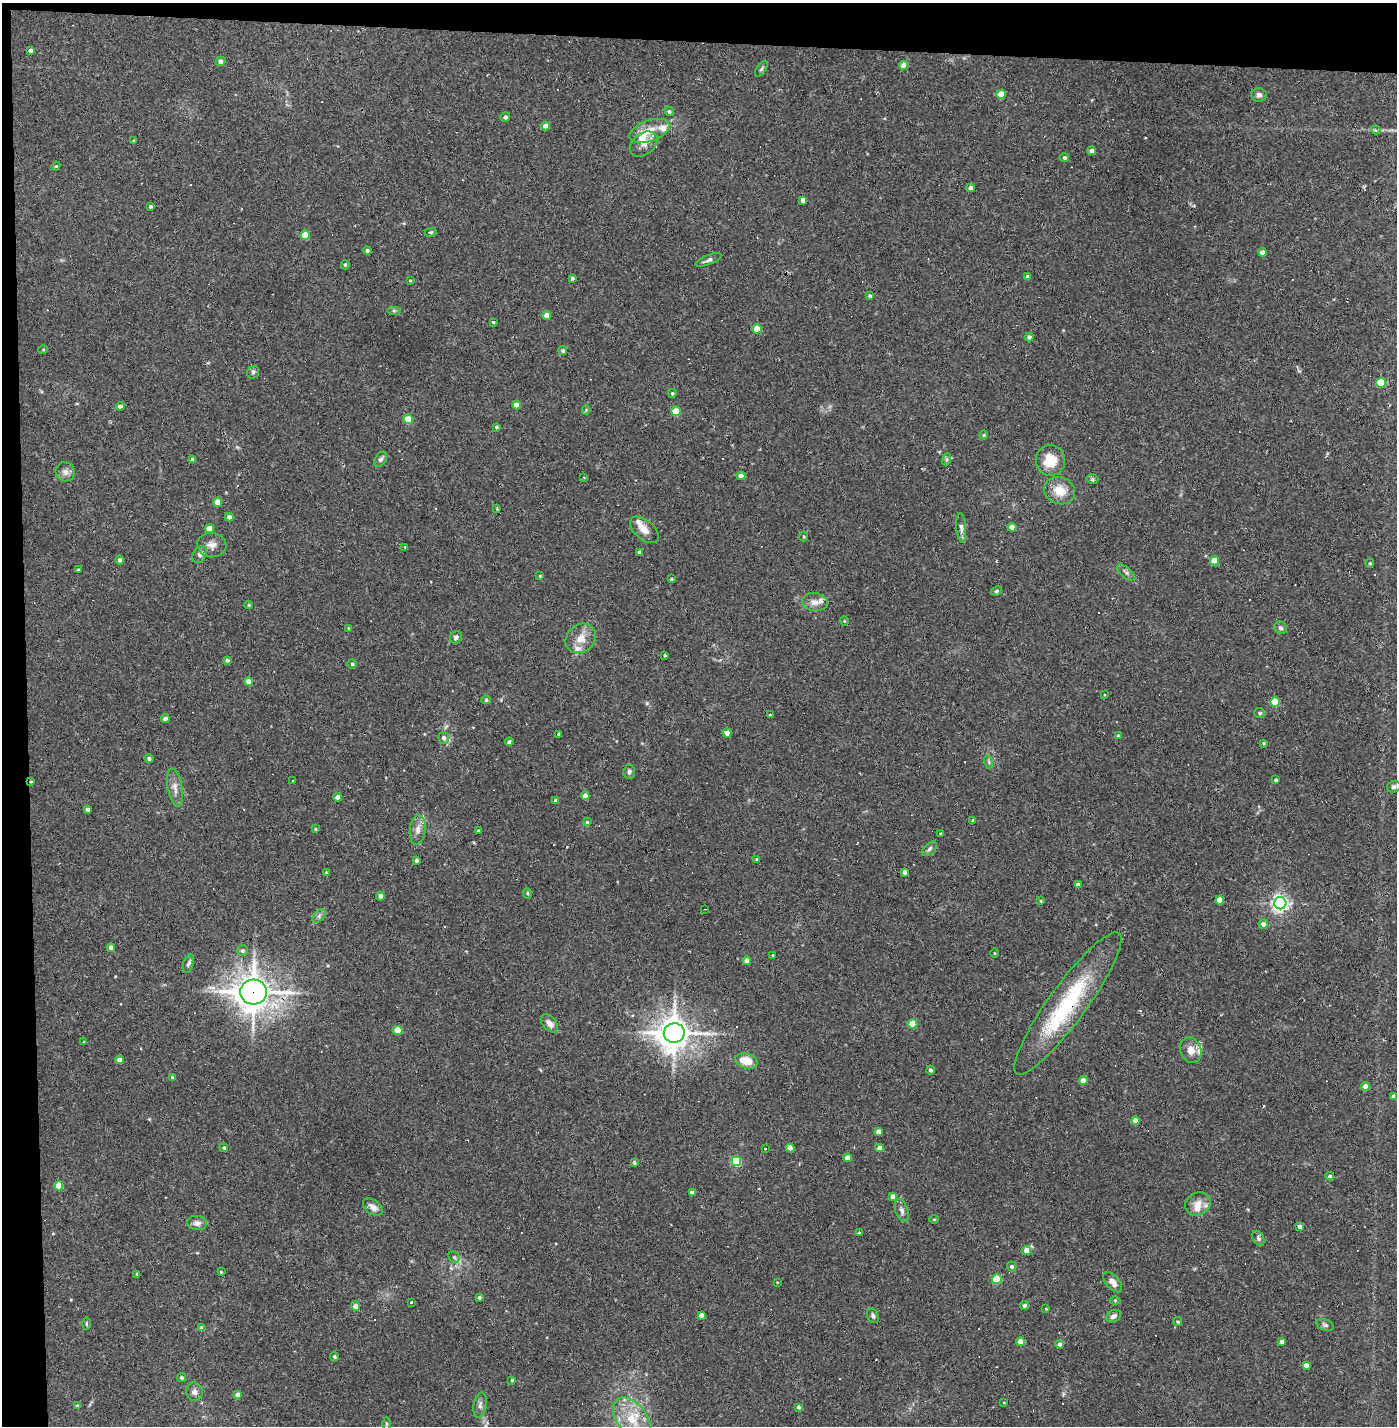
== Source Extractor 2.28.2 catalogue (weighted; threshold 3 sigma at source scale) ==
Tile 1 of 3 x 3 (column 1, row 1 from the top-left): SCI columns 57-1451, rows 2849-4272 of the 4297 x 4272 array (HDU 1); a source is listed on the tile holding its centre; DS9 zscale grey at full resolution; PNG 1399 x 1428 px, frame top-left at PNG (2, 3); each listed source drawn as its Kron ellipse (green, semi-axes under 4 px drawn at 4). Shown black and unused: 5% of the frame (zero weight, under 2 of 3 exposures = <1% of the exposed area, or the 3 px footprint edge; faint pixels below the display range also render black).
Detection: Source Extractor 2.28.2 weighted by HDU 2 'WHT'; one run over the whole footprint, this tile lists its part. Background 0.0582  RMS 0.0052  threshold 0.0234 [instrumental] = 3 sigma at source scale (4.5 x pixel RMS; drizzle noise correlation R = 1.50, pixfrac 1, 0.05/0.05 arcsec/px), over >= 5 px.
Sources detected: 225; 9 cosmic-ray / hot-pixel residue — neither listed nor drawn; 8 inside a brighter listed object's ellipse — not listed separately; the other 208 listed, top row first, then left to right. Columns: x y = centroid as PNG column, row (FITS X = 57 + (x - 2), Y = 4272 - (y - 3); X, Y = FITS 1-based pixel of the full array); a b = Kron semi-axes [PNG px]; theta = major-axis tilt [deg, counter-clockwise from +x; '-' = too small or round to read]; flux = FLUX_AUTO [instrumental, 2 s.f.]
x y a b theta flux
30 50 4 4 - 1.5
220 61 5 4 - 2.4
904 65 4 4 - 5.5
761 69 9 4 54 0.94
1001 94 5 4 - 8.9
1259 95 7 6 - 1.8
669 111 5 4 - 0.9
505 117 5 5 - 1.3
546 126 4 4 - 3.9
1376 130 5 4 - 1
649 131 21 10 20 8.5
134 140 4 3 - 0.48
644 144 15 10 37 4.3
1092 151 4 4 - 2
1064 158 4 4 - 1
56 166 5 4 - 0.56
970 188 4 4 - 2.6
803 200 4 4 - 2.8
151 206 3 3 - 0.79
431 232 6 4 14 0.67
305 235 4 4 - 10
367 250 4 4 - 1.2
1262 252 4 4 - 3.2
708 260 14 4 23 1.7
345 265 4 4 - 0.68
1028 277 4 4 - 1.7
572 278 4 3 - 1.1
410 281 4 3 - 0.44
870 296 4 3 - 0.89
394 311 7 4 0 0.86
546 315 4 4 - 3.9
493 322 3 3 - 0.63
757 329 4 4 - 9.5
1029 337 4 4 - 1.6
43 350 5 3 - 0.45
563 351 4 4 - 0.98
253 372 6 5 - 1.2
1381 383 5 5 - 19
672 393 4 4 - 0.78
516 405 4 4 - 4.5
120 406 4 4 - 2.3
586 410 4 4 - 0.53
676 411 4 4 - 11
408 419 5 5 - 12
496 427 4 3 - 0.88
984 435 4 4 - 0.53
381 459 8 5 56 1.3
947 459 6 4 72 0.88
192 460 4 4 - 1.5
1050 460 15 14 - 11
65 472 10 9 - 2.6
741 476 4 4 - 3.7
584 477 4 2 - 0.33
1092 479 6 4 -15 0.94
1060 490 16 13 -23 8.5
218 502 4 4 - 6.5
497 509 3 3 - 0.4
229 517 4 4 - 2.7
1012 527 4 4 - 4.5
961 528 15 5 -86 2.1
210 529 4 4 - 7.1
644 530 17 9 -41 4.5
804 537 5 4 - 0.61
212 545 15 12 -8 4
405 547 3 3 - 0.38
639 552 3 3 - 0.76
200 554 9 6 56 2
120 560 5 4 - 1.4
1214 561 4 4 - 8.3
1370 563 4 4 - 0.73
78 570 3 3 - 0.74
1126 573 11 5 -41 1.3
540 576 3 3 - 0.49
671 579 3 3 - 0.57
996 591 6 4 28 0.82
815 602 13 9 -9 3.7
249 605 4 4 - 0.63
844 621 4 3 - 0.39
348 628 3 3 - 0.44
1281 628 7 6 - 1.2
456 637 6 5 - 1.7
581 638 16 13 40 6.8
665 655 3 3 - 0.84
227 660 4 4 - 1.3
352 664 4 4 - 0.73
248 682 4 4 - 7.1
1104 695 3 2 - 0.35
486 700 4 4 - 1.1
1275 702 5 5 - 17
1260 713 5 5 - 1
770 715 3 3 - 0.57
165 719 4 4 - 2.3
727 733 4 4 - 4.3
559 734 4 3 - 3.9
1118 735 4 4 - 0.51
444 738 6 5 - 1.7
509 742 4 4 - 1.2
1264 743 4 3 - 0.61
149 759 4 4 - 1.3
989 762 6 4 -72 0.8
629 772 7 6 - 1.3
1276 780 4 3 - 0.71
293 781 4 2 - 0.39
31 782 3 3 - 0.54
175 787 19 7 -81 3.8
1394 787 7 5 20 1.4
585 796 4 4 - 4.6
338 797 4 4 - 2.7
555 800 4 4 - 0.84
88 809 4 3 - 1.2
973 821 4 3 - 1.2
587 822 4 4 - 0.8
315 829 4 4 - 0.5
418 830 15 8 84 3.9
478 830 3 3 - 0.47
940 834 3 3 - 0.56
930 849 9 5 45 1.3
757 859 4 4 - 0.73
416 861 3 3 - 1.3
904 872 4 4 - 2.2
326 873 4 3 - 0.53
1078 885 4 4 - 2.7
527 893 5 4 - 0.92
380 896 4 4 - 1.8
1220 900 4 4 - 6.5
1041 901 4 3 - 0.55
1280 903 6 6 - 190
705 909 2 2 - 0.3
319 916 8 5 47 1.5
1263 924 5 4 - 2.5
111 948 4 4 - 2.3
243 951 5 5 - 1.2
994 953 4 3 - 0.38
773 955 3 2 - 0.4
747 961 4 4 - 3.6
188 964 10 5 70 1.2
254 992 13 12 - 820
1068 1003 87 19 54 52
549 1023 11 6 -47 2.8
912 1024 5 4 - 14
398 1030 4 4 - 14
674 1033 10 9 - 900
84 1042 3 3 - 0.49
1191 1050 13 10 -67 5.9
119 1060 4 4 - 2.8
746 1061 11 7 -15 9.2
930 1070 4 4 - 1.3
172 1077 3 3 - 0.55
1083 1080 4 4 - 4.6
1366 1086 4 4 - 3.6
1394 1096 4 4 - 2.3
1135 1121 4 4 - 4.3
879 1132 4 4 - 4
224 1148 4 4 - 0.86
790 1148 4 4 - 7.7
879 1148 4 4 - 3.1
765 1149 3 2 - 0.49
848 1158 4 4 - 5
736 1161 5 5 - 34
634 1162 4 4 - 1
1330 1176 4 3 - 1.1
59 1186 4 4 - 12
692 1192 4 4 - 2.3
893 1196 4 4 - 2.5
1198 1204 13 11 35 5.1
373 1207 11 6 -36 2.8
902 1210 12 6 -72 2.3
934 1219 4 3 - 0.43
197 1223 10 7 -4 2.4
1300 1226 4 4 - 2.2
859 1233 3 3 - 0.55
1258 1238 8 5 -60 1.4
1027 1250 4 4 - 5.3
454 1257 6 5 - 0.94
1012 1266 5 4 - 1
221 1272 3 3 - 0.53
137 1274 3 3 - 1.2
997 1279 5 5 - 21
777 1282 4 2 - 0.32
1113 1282 12 6 -50 3.2
479 1297 4 3 - 1.1
1115 1300 5 3 - 0.49
412 1303 3 3 - 6.5
1025 1305 4 4 - 1.5
355 1306 5 4 - 3.4
1046 1309 4 3 - 0.4
701 1315 4 4 - 3.1
873 1316 8 5 -63 1.3
1114 1316 8 5 31 2.2
1178 1322 4 4 - 0.83
86 1324 6 3 -90 0.62
1325 1325 9 5 -20 1.3
202 1327 4 4 - 2.2
1282 1341 4 4 - 2.2
1020 1342 4 4 - 5.7
1060 1344 4 4 - 2.1
335 1357 4 4 - 0.83
1306 1365 4 4 - 3.2
181 1377 4 4 - 1.3
512 1380 3 3 - 0.6
194 1392 9 8 - 2.4
238 1395 4 4 - 3.6
1004 1403 3 2 - 0.35
480 1405 13 6 80 2.2
77 1406 4 3 - 1.1
799 1407 4 3 - 1.3
632 1419 24 15 -53 15
387 1424 6 4 -90 0.83
Overlapping masked pixels (flux is a lower limit): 3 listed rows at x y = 31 782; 254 992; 1068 1003